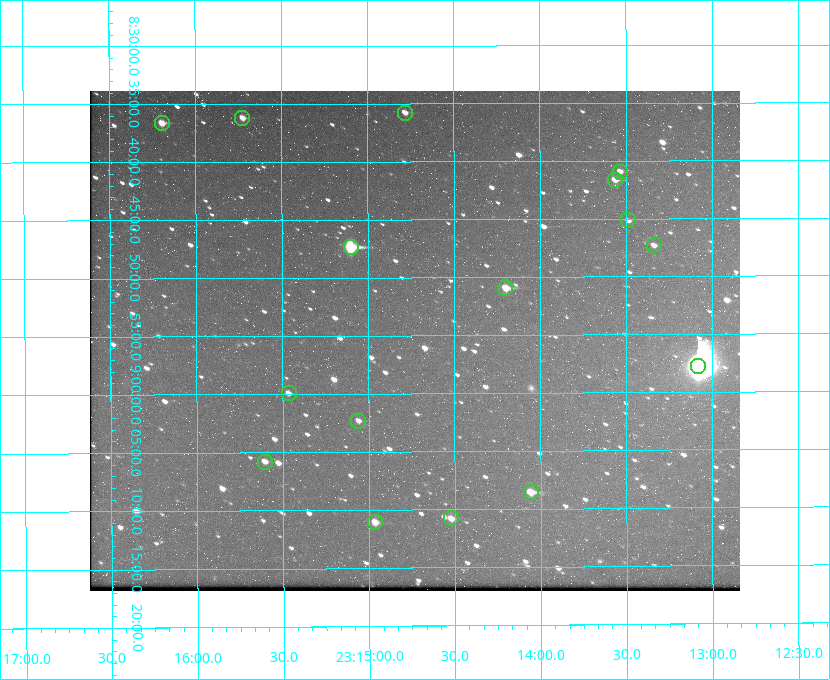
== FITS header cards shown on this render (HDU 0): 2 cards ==
NAXIS1  =                  650 / Width of table row in bytes
NAXIS2  =                  500 / Number of rows in table

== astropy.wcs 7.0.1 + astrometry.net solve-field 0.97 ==
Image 650 x 500 px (HDU 0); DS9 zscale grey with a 90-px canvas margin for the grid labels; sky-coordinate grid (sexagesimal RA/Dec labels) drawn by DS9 from the SOLVED WCS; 16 Tycho-2 reference stars matched to detected sources circled (green)
Header WCS: none
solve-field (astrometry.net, Tycho-2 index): SOLVED blind (the file carries no WCS)
Solved WCS: RA---TAN-SIP/DEC--TAN-SIP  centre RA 23:14:44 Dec +08:55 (348.68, +8.92 deg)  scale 5.17 arcsec/px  FOV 56.0' x 43.1'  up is -180 deg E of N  parity flipped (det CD > 0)
(file carries no celestial WCS; the grid is the blind solution)
Tycho-2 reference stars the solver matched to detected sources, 16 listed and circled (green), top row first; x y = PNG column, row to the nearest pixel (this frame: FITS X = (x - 90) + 1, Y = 500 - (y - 91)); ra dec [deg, ICRS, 3 dp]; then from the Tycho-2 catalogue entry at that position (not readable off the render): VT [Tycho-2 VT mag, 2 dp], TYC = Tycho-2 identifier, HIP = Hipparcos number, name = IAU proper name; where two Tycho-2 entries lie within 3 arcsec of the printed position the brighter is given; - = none
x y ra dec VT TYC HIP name
405 113 348.695 +8.597 11.30 1161-1571-1 - -
242 118 348.931 +8.603 11.18 1161-1110-1 - -
162 123 349.048 +8.610 11.72 1161-1223-1 - -
620 172 348.383 +8.682 11.92 1161-890-1 - -
615 180 348.391 +8.694 11.47 1161-728-1 - -
628 220 348.371 +8.753 12.36 1161-1249-1 - -
654 245 348.335 +8.788 11.88 1161-938-1 - -
351 247 348.775 +8.789 8.97 1161-884-1 114784 -
505 288 348.550 +8.849 10.80 1161-574-1 - -
698 366 348.271 +8.963 6.92 1161-1161-1 114608 -
289 393 348.866 +8.999 11.82 1161-694-1 - -
358 421 348.765 +9.039 11.87 1161-1547-1 - -
265 462 348.901 +9.097 11.97 1161-534-1 - -
531 492 348.514 +9.143 10.38 1161-1071-1 - -
451 518 348.631 +9.180 11.26 1161-1559-1 - -
375 522 348.741 +9.184 11.62 1161-452-1 - -